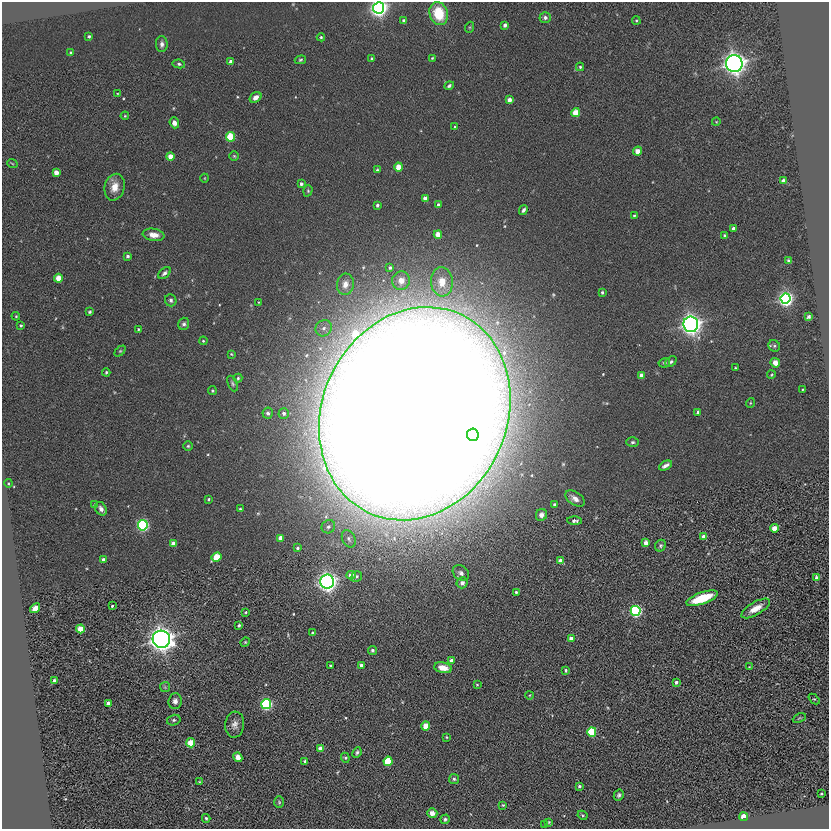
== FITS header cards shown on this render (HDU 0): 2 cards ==
NAXIS1  =                  827
NAXIS2  =                  827

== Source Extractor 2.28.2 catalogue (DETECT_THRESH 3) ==
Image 827 x 827 px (HDU 0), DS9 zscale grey, 1 PNG px = 1 image px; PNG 831 x 831 px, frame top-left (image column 1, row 827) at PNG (2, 2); each listed source drawn as its Kron ellipse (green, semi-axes under 4 px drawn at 4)
Background 8.12e-04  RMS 0.015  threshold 0.0438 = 3 sigma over >= 5 px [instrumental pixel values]
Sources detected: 177; all 177 listed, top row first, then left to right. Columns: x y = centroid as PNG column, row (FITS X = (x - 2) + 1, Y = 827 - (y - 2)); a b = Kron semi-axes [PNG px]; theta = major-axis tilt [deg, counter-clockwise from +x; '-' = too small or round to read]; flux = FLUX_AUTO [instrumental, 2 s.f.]
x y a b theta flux
379 8 5 5 - 770
439 13 12 9 -75 35
545 18 5 5 - 2.8
404 20 4 4 - 2
636 21 4 3 - 1.2
505 25 4 3 - 3.1
470 27 5 3 - 0.94
89 36 3 3 - 1.4
321 37 4 4 - 1.3
162 44 8 6 -88 4.1
71 53 4 3 - 1.3
432 58 4 3 - 1
372 59 3 3 - 1.7
300 60 6 4 16 1.4
231 62 4 3 - 5
179 64 6 4 -10 1.7
734 64 8 8 - 750
580 67 4 4 - 1.4
449 86 5 3 - 1.9
117 93 4 2 - 0.66
256 97 6 4 38 6
509 100 4 4 - 6.1
576 113 4 4 - 27
125 116 4 3 - 0.96
716 122 4 3 - 0.74
174 123 5 4 - 4.7
455 127 4 3 - 1.3
230 137 5 4 - 62
637 151 4 4 - 11
234 156 4 4 - 1.1
170 157 4 4 - 13
12 163 5 3 - 0.86
398 167 4 4 - 16
377 170 4 3 - 1.4
56 172 4 4 - 9.3
205 178 4 3 - 0.65
783 181 4 3 - 4
301 184 4 3 - 2.7
115 187 13 10 76 11
308 191 6 4 72 1.4
425 198 4 4 - 9.9
377 205 3 3 - 2.1
438 205 4 3 - 2.8
523 210 5 4 - 2.4
634 216 4 3 - 1.2
733 228 4 3 - 3.3
438 234 4 4 - 14
153 235 11 6 -9 8.6
725 235 3 3 - 1.5
128 256 3 3 - 2.5
789 261 4 4 - 2.6
390 267 4 4 - 2.1
164 273 7 5 43 2.7
58 278 4 4 - 16
401 281 9 9 - 9.8
442 282 14 11 -85 15
345 284 11 8 82 7.1
602 292 3 3 - 1.6
785 299 5 5 - 570
171 300 6 5 - 2.4
258 302 4 3 - 0.71
89 312 4 3 - 1.3
16 316 4 3 - 1.1
809 317 4 3 - 1.8
184 324 6 5 - 2.5
691 324 8 7 - 730
21 325 4 4 - 1.5
324 328 9 7 42 5.1
138 329 4 3 - 0.98
203 341 4 3 - 1.1
774 346 6 5 - 1.8
120 351 6 4 44 1.2
231 354 3 3 - 0.88
671 362 6 4 40 1.9
664 363 6 4 10 1.6
775 363 5 4 - 7.5
735 368 3 2 - 0.89
106 372 4 3 - 1.3
641 375 4 4 - 9
771 375 4 3 - 0.98
238 378 4 4 - 1.3
233 384 8 4 -67 1.8
803 389 3 2 - 0.74
212 391 4 4 - 1.6
750 403 5 3 - 0.88
698 412 4 4 - 3.4
268 413 6 5 - 4
284 413 5 5 - 3.5
415 414 109 92 65 10000
473 435 6 6 - 120
633 442 6 4 1 1.9
188 446 4 4 - 1.3
665 465 7 3 27 3.8
8 483 4 4 - 0.98
209 499 3 3 - 1.4
575 499 11 6 -34 5.1
95 505 4 3 - 1.8
554 505 3 3 - 1.8
101 509 7 5 -60 3.8
240 509 3 3 - 0.99
541 515 6 5 - 3.8
574 521 7 4 -1 2.5
143 525 5 5 - 260
328 527 7 6 - 2.9
774 528 4 4 - 14
704 537 4 4 - 13
281 538 4 4 - 8.9
349 539 9 6 -64 2.9
646 543 4 4 - 6.3
173 544 4 4 - 8.7
660 546 6 5 - 2
297 548 4 3 - 2
217 557 5 4 - 33
103 560 4 3 - 3.5
560 561 4 4 - 8.9
461 573 9 6 -38 3.2
351 575 4 4 - 7.1
357 576 5 5 - 2
817 578 4 4 - 7.1
327 582 7 7 - 670
462 583 5 5 - 3.9
516 592 3 3 - 1.7
702 598 16 6 20 34
112 606 3 3 - 1.1
35 608 5 4 - 6.3
756 608 16 6 30 12
636 611 5 5 - 250
245 612 3 2 - 1.1
239 625 3 3 - 1.9
80 629 4 4 - 19
312 633 4 3 - 1.1
571 638 4 4 - 9.5
161 639 9 8 - 980
245 642 5 4 - 1.1
372 650 4 4 - 2
451 660 4 4 - 4.2
361 665 4 3 - 3.1
330 666 3 3 - 1.7
749 667 3 2 - 0.64
443 668 9 5 -12 11
566 670 4 3 - 1.4
54 681 3 3 - 3.2
676 682 4 3 - 3
477 685 4 2 - 0.8
165 687 5 5 - 1.2
530 695 4 3 - 0.76
814 699 6 4 -41 1.2
175 701 8 6 85 4.2
108 703 4 4 - 3.8
266 704 5 5 - 220
799 718 7 4 24 1.2
174 720 7 5 15 1.8
235 725 13 9 84 6
426 726 4 4 - 18
592 732 5 4 - 81
446 737 3 3 - 0.88
191 743 4 4 - 21
321 749 4 4 - 11
357 752 5 4 - 1.9
238 757 5 4 - 11
345 758 5 4 - 1.6
305 761 3 3 - 1.9
388 761 4 4 - 49
454 779 5 5 - 1.6
199 782 4 3 - 0.89
579 786 3 3 - 1.6
821 794 2 2 - 0.85
619 795 6 4 60 2.2
279 802 6 5 - 1.5
503 805 4 4 - 0.95
432 813 5 5 - 5.5
582 815 5 3 - 1.1
744 817 4 3 - 19
206 818 4 3 - 1.6
445 819 5 4 - 1.6
549 822 3 3 - 0.95
545 825 3 3 - 1.1
At the frame edge (FLAGS 8, measured only in part): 1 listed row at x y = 379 8